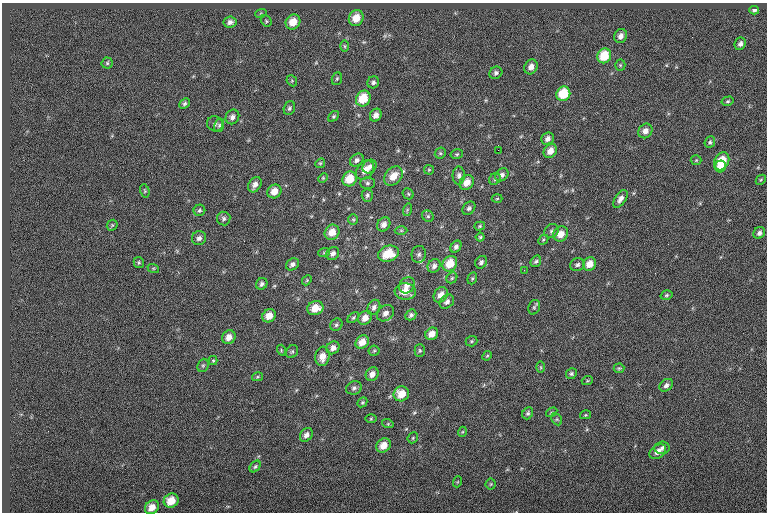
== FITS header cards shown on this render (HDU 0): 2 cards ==
NAXIS1  =                  765
NAXIS2  =                  510

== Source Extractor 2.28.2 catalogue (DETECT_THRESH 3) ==
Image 765 x 510 px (HDU 0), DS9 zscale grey, 1 PNG px = 1 image px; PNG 769 x 514 px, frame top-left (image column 1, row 510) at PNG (2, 3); each listed source drawn as its Kron ellipse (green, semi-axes under 4 px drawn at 4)
Background -0.0092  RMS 7.1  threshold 21.2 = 3 sigma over >= 5 px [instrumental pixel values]
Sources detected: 148; all 148 listed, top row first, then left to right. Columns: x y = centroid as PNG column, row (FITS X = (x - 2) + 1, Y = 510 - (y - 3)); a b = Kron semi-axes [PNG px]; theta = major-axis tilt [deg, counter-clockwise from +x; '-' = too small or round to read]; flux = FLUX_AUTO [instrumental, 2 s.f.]
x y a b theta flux
754 10 5 3 - 1000
261 13 6 3 19 480
356 18 8 7 - 6700
266 21 6 5 - 700
230 22 6 5 - 1600
293 22 8 7 - 6300
621 36 7 6 - 2200
740 44 6 5 - 1300
345 46 6 4 -88 690
604 56 7 6 - 13000
107 63 5 5 - 750
620 65 5 5 - 560
531 67 8 6 64 2600
496 73 7 6 - 1200
337 79 6 5 - 710
292 81 6 4 -47 570
373 82 6 5 - 1200
563 94 7 6 - 14000
363 99 8 7 - 11000
728 101 6 4 15 710
185 103 5 4 - 890
289 108 7 5 70 970
376 115 6 5 - 2300
333 116 6 4 42 740
232 117 7 6 - 1700
215 124 8 7 - 1300
219 125 7 5 74 880
645 131 7 6 - 2800
548 139 6 6 - 2000
710 142 6 5 - 950
498 150 2 2 - 1100
550 151 7 6 - 4200
440 153 6 5 - 650
457 154 6 4 14 660
357 160 7 6 - 1500
696 160 5 5 - 560
722 161 9 7 61 12000
320 163 5 4 - 620
370 166 7 6 - 1800
721 167 6 5 - 5200
365 170 11 8 50 4700
429 170 5 4 - 530
459 175 9 6 90 1600
502 175 7 5 44 1600
393 176 11 8 47 6200
323 178 5 4 - 540
350 179 7 7 - 9300
495 179 6 5 - 890
761 180 5 3 - 480
467 182 8 6 53 4900
367 183 7 5 0 1100
255 185 8 6 57 2300
145 191 7 4 -74 660
274 191 7 6 - 4800
408 194 6 5 - 680
367 195 6 5 - 1100
497 199 5 3 - 470
620 199 10 5 56 2100
469 208 7 5 48 1200
199 210 6 5 - 960
407 210 6 4 72 750
428 216 6 5 - 830
224 218 7 7 - 1300
353 220 5 5 - 660
384 224 7 6 - 2500
112 225 6 5 - 620
480 226 5 4 - 590
401 230 6 4 -1 650
551 231 7 6 - 1100
332 232 8 7 - 5600
759 233 6 5 - 1400
561 234 8 7 - 4500
480 237 4 4 - 590
199 238 7 7 - 1800
543 240 6 4 46 650
456 247 6 5 - 1400
324 252 6 4 20 540
333 253 7 6 - 1800
389 254 10 8 15 10000
419 254 8 7 - 1500
536 261 6 5 - 860
139 262 5 5 - 690
481 262 7 5 53 1300
292 264 7 5 36 1500
450 264 8 7 - 8900
590 264 7 6 - 5200
577 265 7 6 - 1300
434 266 7 6 - 1900
153 268 6 4 -18 560
524 270 3 2 - 320
452 278 6 5 - 630
472 278 6 4 69 640
307 280 5 4 - 560
262 284 6 5 - 1300
407 285 9 7 48 3200
405 291 10 8 -4 5600
441 295 8 6 51 3800
667 295 6 4 17 790
447 302 8 6 43 1800
374 307 8 6 63 1700
534 307 7 5 70 960
315 308 8 7 - 6500
385 313 9 7 40 2600
411 315 6 5 - 1100
269 316 7 6 - 4700
353 318 7 4 42 700
365 318 7 6 - 3600
336 325 6 5 - 1000
432 334 7 6 - 4200
229 337 7 6 - 3700
471 341 6 5 - 670
362 342 7 6 - 5100
333 348 7 6 - 2400
281 350 5 3 - 450
374 351 5 5 - 680
420 351 6 5 - 760
292 352 7 5 53 880
322 356 10 7 82 4600
487 356 5 4 - 560
213 361 4 4 - 540
203 365 7 5 68 840
541 367 6 4 -89 580
619 368 5 5 - 660
372 374 7 6 - 2700
571 374 6 5 - 870
257 377 5 4 - 570
587 381 5 3 - 510
666 385 7 5 40 1600
354 388 8 6 21 1400
401 394 8 7 - 7400
362 402 5 4 - 630
552 412 6 3 31 590
528 413 6 5 - 940
585 415 5 4 - 560
371 419 5 3 - 440
557 419 6 4 -61 660
388 424 6 4 -17 510
462 432 5 3 - 420
306 435 7 5 53 2000
413 438 6 5 - 600
384 445 8 6 42 5400
662 448 7 6 - 1600
658 452 9 6 33 3400
255 466 6 4 49 760
457 482 5 3 - 430
491 484 5 5 - 600
171 501 8 6 35 7400
152 507 7 6 - 4600